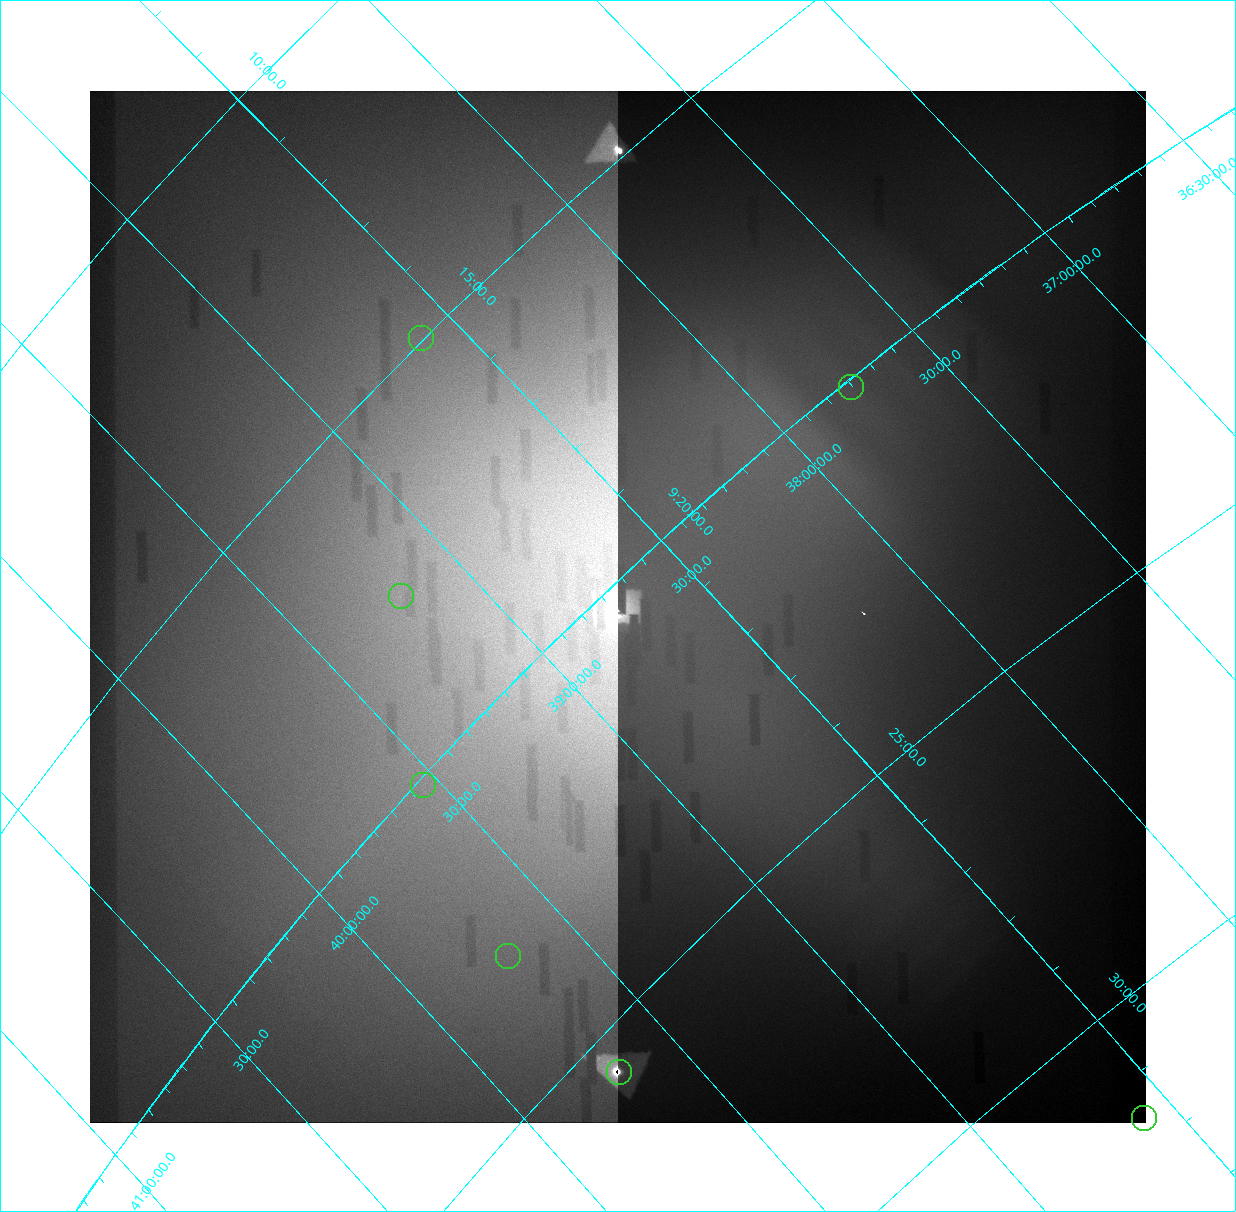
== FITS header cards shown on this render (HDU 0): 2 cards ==
NAXIS1  =                 1056
NAXIS2  =                 1032

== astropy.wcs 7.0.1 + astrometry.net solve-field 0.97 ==
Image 1056 x 1032 px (HDU 0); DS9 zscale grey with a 90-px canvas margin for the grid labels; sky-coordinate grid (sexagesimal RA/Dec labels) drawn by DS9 from the SOLVED WCS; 7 Tycho-2 reference stars matched to detected sources circled (green)
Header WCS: RA---TAN/DEC--TAN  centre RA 05:35:15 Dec +44:10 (83.81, +44.17 deg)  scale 3600 arcsec/px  FOV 63360.0' x 61920.0'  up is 0 deg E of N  parity flipped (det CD > 0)
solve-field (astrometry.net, Tycho-2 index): SOLVED blind (the header's WCS was not the basis of the solution)
Solved WCS: RA---TAN-SIP/DEC--TAN-SIP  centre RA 09:20:19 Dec +38:44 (140.08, +38.74 deg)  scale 11.2 arcsec/px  FOV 196.6' x 190.5'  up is -133 deg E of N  parity normal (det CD < 0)
** header WCS and blind solve DISAGREE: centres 2502' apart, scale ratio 0.0031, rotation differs -133 deg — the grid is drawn from the SOLVED WCS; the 'Header WCS' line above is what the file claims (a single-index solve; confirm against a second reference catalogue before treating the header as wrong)
Tycho-2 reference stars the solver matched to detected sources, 7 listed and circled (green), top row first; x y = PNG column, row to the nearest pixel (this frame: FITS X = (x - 90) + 1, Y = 1032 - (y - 91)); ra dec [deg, ICRS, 3 dp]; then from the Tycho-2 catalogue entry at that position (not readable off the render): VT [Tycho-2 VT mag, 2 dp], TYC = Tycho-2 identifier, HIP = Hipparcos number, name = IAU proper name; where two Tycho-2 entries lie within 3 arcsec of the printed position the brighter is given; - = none
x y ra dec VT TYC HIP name
421 338 138.741 +38.609 6.79 2984-106-1 45389 -
851 387 140.030 +37.756 7.63 2991-626-1 45788 -
401 596 139.422 +39.197 8.02 2984-31-1 45602 -
423 785 140.022 +39.543 8.56 2991-535-1 45782 -
508 956 140.758 +39.703 8.50 2991-467-1 - -
619 1072 141.402 +39.691 8.77 2991-106-1 46237 -
1144 1118 142.893 +38.589 8.78 2991-1340-1 - -